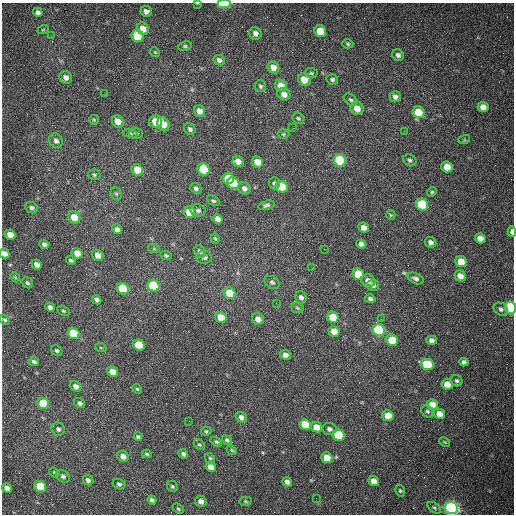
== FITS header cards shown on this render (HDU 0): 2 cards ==
NAXIS1  =                  512 /fastest changing axis
NAXIS2  =                  512 /next to fastest changing axis

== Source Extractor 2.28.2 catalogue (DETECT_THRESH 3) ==
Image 512 x 512 px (HDU 0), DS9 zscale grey, 1 PNG px = 1 image px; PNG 516 x 516 px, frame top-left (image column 1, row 512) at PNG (2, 3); each listed source drawn as its Kron ellipse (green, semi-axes under 4 px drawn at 4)
Background 1480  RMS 22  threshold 65.6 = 3 sigma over >= 5 px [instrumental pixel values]
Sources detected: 174; all 174 listed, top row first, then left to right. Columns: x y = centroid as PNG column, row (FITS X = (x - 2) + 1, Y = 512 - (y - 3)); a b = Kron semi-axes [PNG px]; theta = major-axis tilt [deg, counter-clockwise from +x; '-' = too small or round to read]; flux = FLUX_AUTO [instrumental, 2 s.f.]
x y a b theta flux
197 3 4 2 - 1000
224 4 7 3 1 58000
146 11 6 5 - 6300
38 12 5 4 - 5300
143 29 6 5 - 15000
43 30 6 3 20 1300
320 31 6 5 - 32000
255 33 6 6 - 7400
51 36 3 2 - 1400
138 36 6 5 - 91000
348 44 6 4 1 2100
185 46 7 4 8 2600
155 52 5 4 - 1600
398 55 6 5 - 4700
219 60 6 5 - 5000
273 67 6 5 - 12000
311 73 6 5 - 2200
66 77 7 6 - 7100
332 79 6 5 - 3300
304 80 6 6 - 23000
260 86 6 5 - 2900
281 86 6 5 - 15000
105 94 2 2 - 810
284 94 7 6 - 11000
395 97 5 5 - 5600
351 100 7 5 -38 2800
483 107 5 5 - 12000
357 108 7 6 - 13000
200 111 6 5 - 8800
418 112 6 5 - 40000
298 118 6 5 - 2500
94 120 5 4 - 1800
118 121 6 5 - 14000
156 122 6 6 - 35000
163 124 7 5 -63 16000
293 128 2 2 - 720
190 129 6 5 - 3500
404 131 2 2 - 680
136 133 7 5 -17 3300
130 134 7 4 -8 2400
284 134 6 5 - 2100
464 140 6 4 17 1600
56 141 7 6 - 5500
340 160 6 6 - 150000
410 160 7 5 -30 3400
238 161 6 5 - 11000
258 162 6 5 - 22000
447 167 6 5 - 20000
204 169 6 5 - 66000
137 170 6 5 - 33000
94 175 6 5 - 2500
228 178 6 5 - 45000
233 183 6 5 - 110000
274 183 6 5 - 3000
282 187 6 5 - 50000
196 188 6 5 - 4100
244 188 6 5 - 6200
432 192 5 4 - 2200
116 194 7 5 -69 2900
213 201 7 4 -29 2500
266 205 8 4 15 3500
422 205 6 6 - 110000
32 208 6 5 - 3700
198 210 7 6 - 3900
189 212 6 5 - 32000
391 215 5 4 - 1600
74 217 6 6 - 22000
218 219 5 4 - 8500
364 228 5 5 - 8500
117 229 5 4 - 5800
512 232 5 4 - 5600
10 235 5 5 - 14000
215 238 5 3 - 1700
480 238 5 5 - 11000
431 242 6 5 - 5200
44 244 5 4 - 4300
361 244 5 4 - 5000
154 249 6 4 -19 1500
324 249 2 2 - 650
200 251 6 5 - 5800
5 253 5 4 - 9500
77 253 6 5 - 16000
98 255 6 5 - 11000
166 255 6 4 -25 2200
204 257 8 6 1 4500
71 260 5 4 - 2600
461 262 6 5 - 26000
37 264 5 4 - 8700
312 268 2 2 - 850
358 274 6 5 - 42000
460 276 6 5 - 11000
15 277 5 4 - 1700
416 279 8 5 -25 4500
368 281 7 6 - 11000
272 282 8 6 -32 3600
27 283 6 5 - 2900
373 285 6 5 - 5300
153 286 6 5 - 99000
123 289 6 5 - 84000
230 293 6 5 - 37000
301 297 6 5 - 5000
370 299 5 4 - 3900
97 300 5 4 - 4600
276 303 3 2 - 1200
50 307 5 4 - 5100
297 308 6 5 - 2400
511 308 6 5 - 270000
501 309 7 6 - 4100
63 311 7 4 -26 2400
221 317 6 5 - 32000
333 317 6 5 - 41000
258 319 6 5 - 12000
381 319 2 2 - 950
5 320 6 4 -42 2500
379 330 6 5 - 200000
334 331 6 5 - 16000
74 333 6 5 - 65000
392 340 6 5 - 50000
431 340 5 4 - 6100
139 345 6 5 - 54000
101 348 6 3 -19 1600
57 351 6 5 - 2700
285 355 5 5 - 7400
34 362 5 4 - 3200
464 362 4 4 - 4200
427 364 6 5 - 110000
113 372 6 5 - 17000
456 381 6 5 - 3200
447 384 5 5 - 15000
76 386 6 5 - 7400
137 389 5 4 - 1800
43 403 6 5 - 48000
80 403 6 4 -33 3900
432 405 5 5 - 25000
427 411 6 5 - 3100
439 414 6 5 - 16000
388 416 6 5 - 22000
241 417 6 5 - 6500
189 421 2 2 - 650
305 424 6 5 - 50000
317 427 6 5 - 17000
58 429 7 6 - 4000
329 429 7 6 - 4600
206 431 5 4 - 2300
339 435 6 5 - 99000
138 437 4 3 - 3100
227 440 5 4 - 2900
216 442 6 4 -29 2300
445 442 6 4 -27 1700
199 445 6 4 -45 2400
232 450 6 4 -45 2000
147 454 5 3 - 2100
183 454 5 4 - 4000
123 456 6 5 - 10000
210 458 6 4 -45 2100
327 458 6 5 - 28000
211 467 5 5 - 13000
54 472 6 4 -36 1900
63 476 7 5 -31 4200
88 480 6 5 - 4800
374 481 5 5 - 13000
287 482 5 4 - 8100
119 484 6 5 - 3200
172 486 6 5 - 2300
40 487 6 5 - 75000
7 488 5 4 - 9000
400 491 6 4 -74 2100
316 498 2 2 - 3400
152 500 4 4 - 4200
201 501 6 5 - 8200
246 501 6 4 -3 1900
434 508 8 4 -36 2700
451 508 6 6 - 710000
178 509 6 4 -39 2100
At the frame edge (FLAGS 8, measured only in part): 6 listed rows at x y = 197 3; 224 4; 512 232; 5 253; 511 308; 451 508